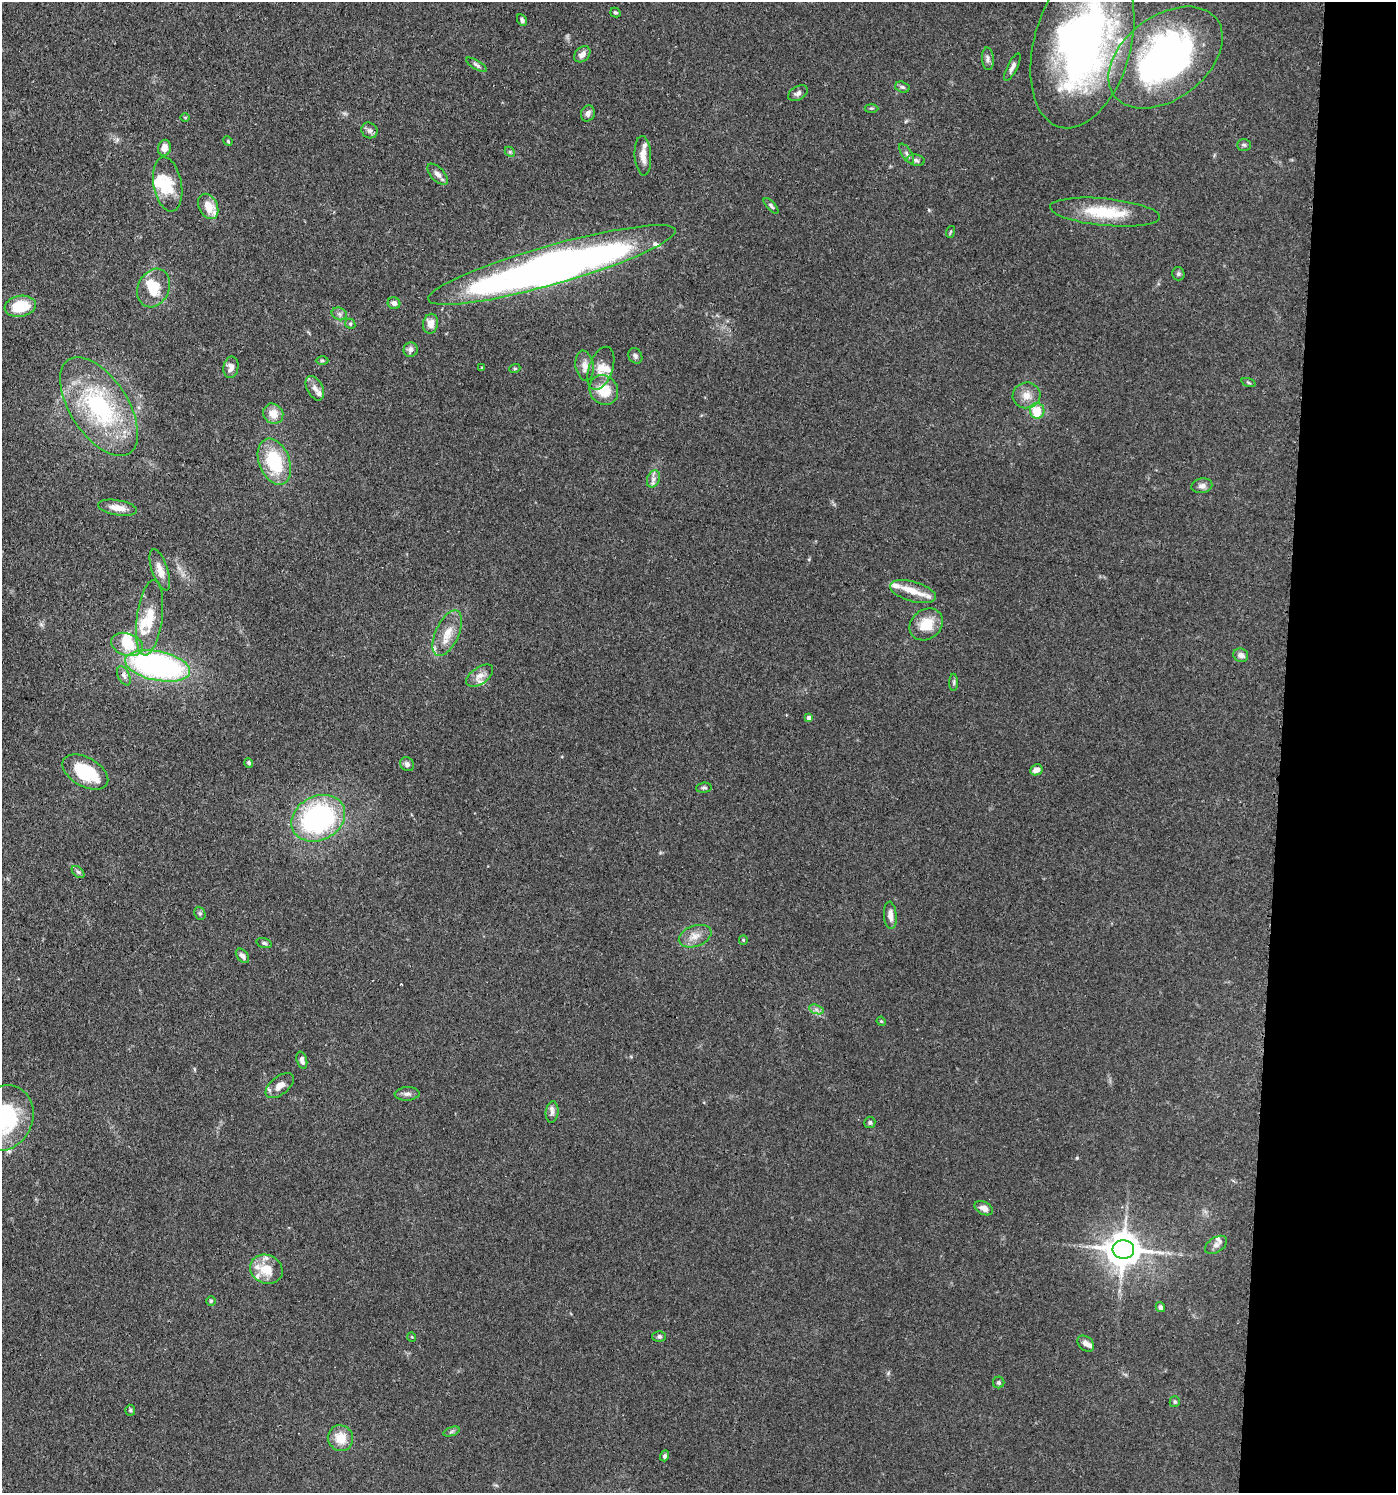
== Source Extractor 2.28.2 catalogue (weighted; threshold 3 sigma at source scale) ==
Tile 6 of 3 x 3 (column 3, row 2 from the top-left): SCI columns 3076-4469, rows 1563-3053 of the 4641 x 4614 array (HDU 1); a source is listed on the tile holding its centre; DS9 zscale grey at full resolution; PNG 1398 x 1495 px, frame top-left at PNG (2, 2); each listed source drawn as its Kron ellipse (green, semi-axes under 4 px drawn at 4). Shown black and unused: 8% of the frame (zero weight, under 3 of 4 exposures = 9% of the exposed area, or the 3 px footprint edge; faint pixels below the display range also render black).
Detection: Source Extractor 2.28.2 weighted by HDU 2 'WHT'; one run over the whole footprint, this tile lists its part. Background 0.15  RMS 0.0055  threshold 0.0249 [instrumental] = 3 sigma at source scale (4.5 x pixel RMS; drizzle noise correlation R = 1.50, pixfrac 1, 0.05/0.05 arcsec/px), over >= 5 px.
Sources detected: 123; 4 inside a brighter object's white glare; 1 cosmic-ray / hot-pixel residue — neither listed nor drawn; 16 inside a brighter listed object's ellipse — not listed separately; the other 102 listed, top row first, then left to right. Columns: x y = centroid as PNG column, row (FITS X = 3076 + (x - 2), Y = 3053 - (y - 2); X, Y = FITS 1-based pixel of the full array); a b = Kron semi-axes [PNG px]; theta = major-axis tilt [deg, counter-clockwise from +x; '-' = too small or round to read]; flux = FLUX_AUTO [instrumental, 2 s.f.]
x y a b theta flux
615 12 5 4 - 0.96
522 20 6 5 - 1.4
1082 44 86 48 75 280
582 54 9 6 42 3.3
1166 58 64 41 37 210
988 59 11 6 -85 2
477 65 12 4 -31 1.5
1012 67 15 5 62 2.4
902 87 7 5 -17 1.2
798 93 10 6 31 2.2
871 108 7 3 -1 0.73
588 113 8 6 66 2.2
185 118 5 3 - 0.5
369 130 8 7 - 1.9
228 141 5 4 - 0.65
1244 145 7 5 -1 1.1
164 148 8 6 77 4.5
510 152 6 4 -45 0.81
907 154 11 5 -57 1.7
643 156 20 8 -87 5.2
916 160 9 5 -9 1.6
438 174 13 6 -47 3.2
168 184 27 14 -80 15
208 206 13 9 -65 9.6
771 206 10 4 -48 1.2
1105 212 55 13 -5 26
950 232 6 3 70 0.57
552 265 128 19 16 390
1178 274 7 6 - 1.2
154 288 20 15 64 14
394 303 6 5 - 2.6
20 306 16 10 10 19
339 314 8 6 -21 1.7
350 324 5 4 - 0.84
431 324 10 7 79 4.5
411 350 7 7 - 2.5
635 356 8 6 -58 1.4
322 361 6 4 0 0.88
584 366 15 9 -80 3.8
231 367 11 7 80 3.2
482 368 3 3 - 0.57
515 368 5 3 - 0.68
601 368 22 12 71 7.6
1248 382 7 3 -19 0.72
315 388 13 8 -62 3.1
604 390 15 14 - 14
1027 395 14 13 - 6
99 406 56 28 -57 74
1037 411 8 7 - 13
273 414 10 9 - 6.5
274 462 24 15 -69 30
653 479 9 6 68 2.2
1202 486 10 7 10 2.5
118 508 20 7 -9 5.8
160 570 21 8 -71 6.1
913 592 24 10 -16 8.4
150 618 38 13 82 15
926 624 18 14 38 12
447 633 24 11 65 9.8
127 644 16 11 -19 13
1241 655 7 6 - 2.6
158 666 33 14 -11 140
124 676 10 5 -63 2.1
480 676 15 8 35 4.3
954 682 8 4 90 1
809 718 4 4 - 3.7
249 763 5 4 - 0.87
407 764 7 6 - 2
1036 770 6 5 - 4.3
85 772 25 14 -30 31
704 788 8 5 5 1.1
318 818 28 22 27 98
78 872 7 4 -44 1.1
200 913 7 5 -68 1
890 915 14 6 -86 3.9
695 936 17 10 20 5.9
743 940 5 4 - 0.59
264 943 8 5 -15 1.1
242 956 8 5 -51 2.5
816 1009 7 4 -19 1.7
881 1021 5 3 - 0.49
302 1060 9 5 -74 2.7
280 1086 16 9 39 5.3
407 1094 12 6 3 2.2
552 1112 10 6 83 2.3
4 1118 34 28 64 55
870 1122 6 5 - 1.3
984 1208 10 6 -28 3.7
1216 1245 12 7 32 2.6
1123 1250 10 9 - 1300
266 1269 17 14 -25 11
211 1301 4 4 - 0.76
1160 1307 5 4 - 1.5
659 1336 6 5 - 1.2
412 1337 5 3 - 0.44
1086 1344 9 6 -42 2.9
999 1382 6 6 - 1.1
1175 1402 5 5 - 0.85
130 1410 5 5 - 0.73
451 1432 8 3 19 1.1
340 1438 13 12 - 10
665 1456 5 4 - 1.3
Isophote crosses this tile's border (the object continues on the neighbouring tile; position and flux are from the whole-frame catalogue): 2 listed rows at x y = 1082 44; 4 1118